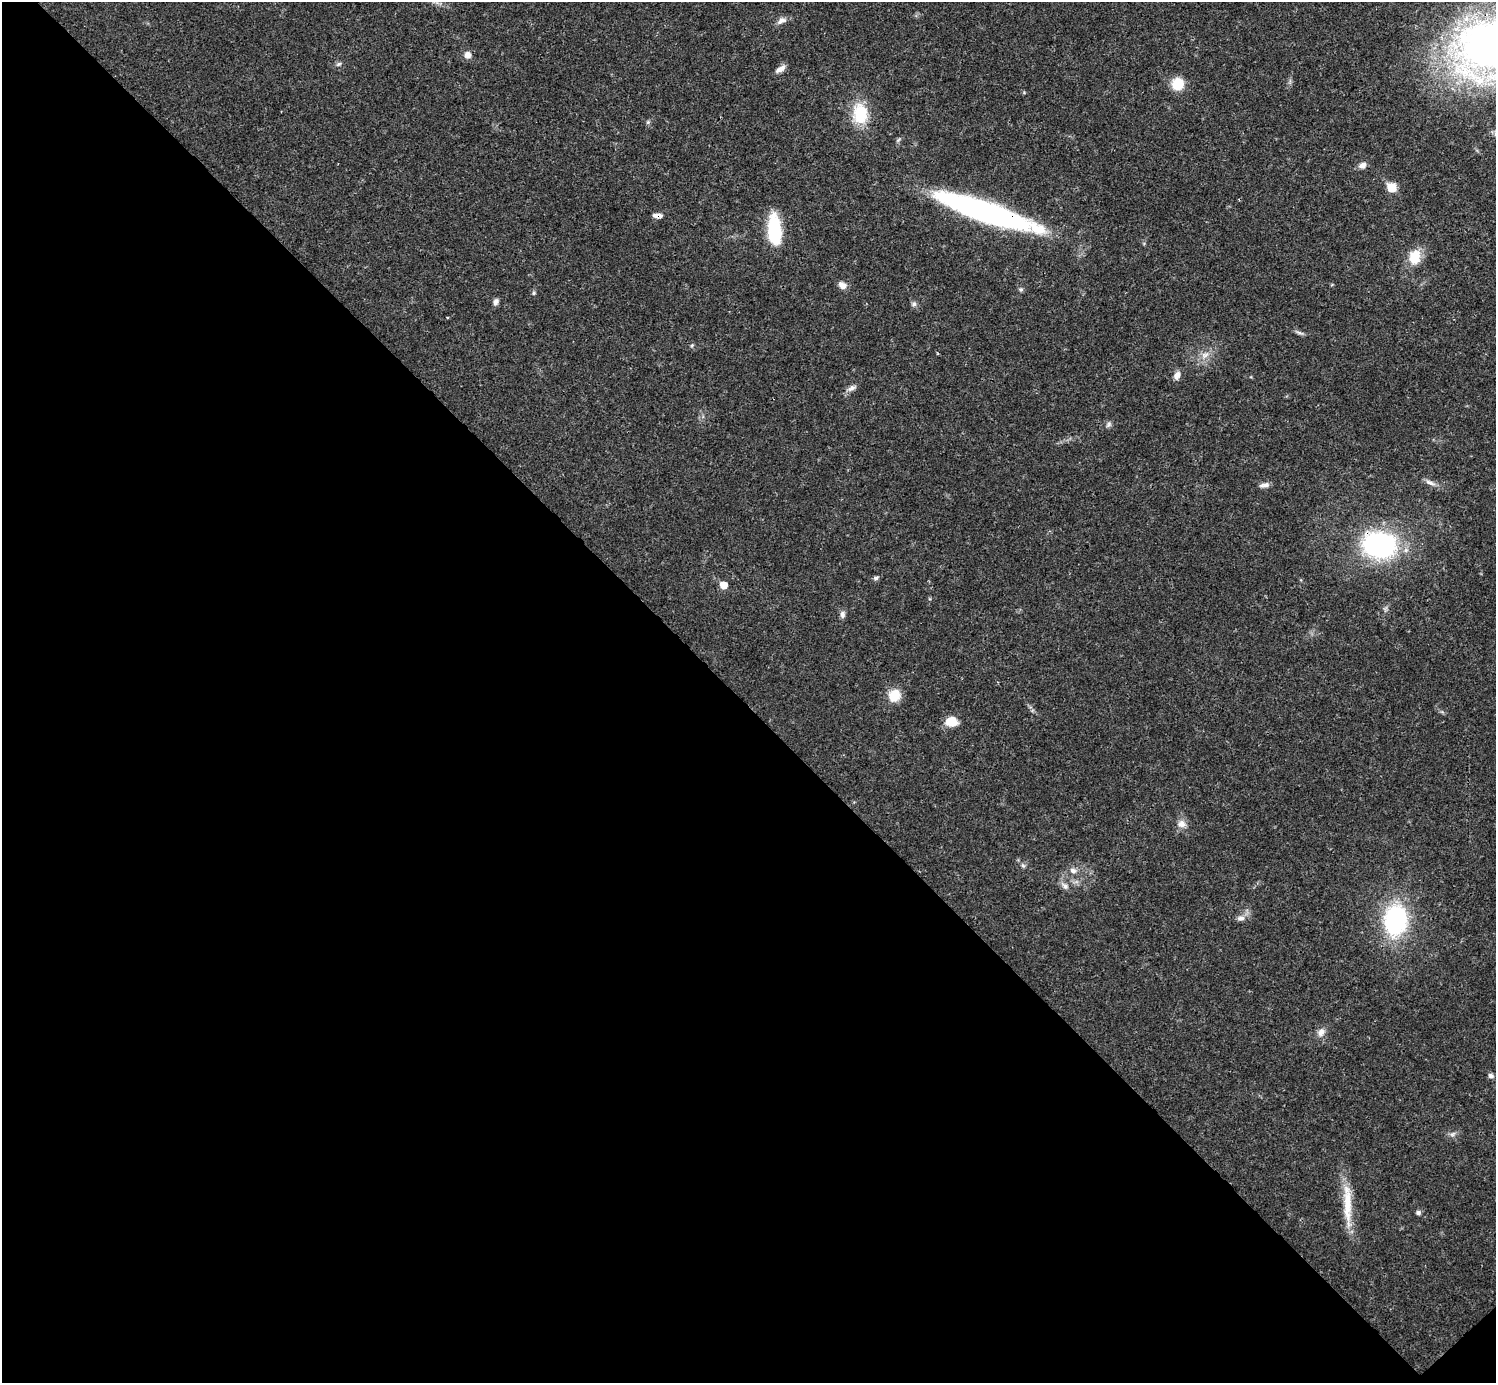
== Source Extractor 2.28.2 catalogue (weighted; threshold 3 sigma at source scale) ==
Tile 14 of 4 x 4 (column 2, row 4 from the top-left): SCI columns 1496-2989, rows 158-1538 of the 5981 x 5981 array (HDU 1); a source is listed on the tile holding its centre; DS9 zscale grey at full resolution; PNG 1498 x 1385 px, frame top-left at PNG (2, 2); no overlay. Shown black and unused: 49% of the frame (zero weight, under 3 of 4 exposures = <1% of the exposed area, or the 3 px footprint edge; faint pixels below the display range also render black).
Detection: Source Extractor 2.28.2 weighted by HDU 2 'WHT'; one run over the whole footprint, this tile lists its part. Background 0.0208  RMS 0.0022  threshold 0.01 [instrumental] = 3 sigma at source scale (4.5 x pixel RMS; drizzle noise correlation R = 1.50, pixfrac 1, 0.05/0.05 arcsec/px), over >= 5 px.
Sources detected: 43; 1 inside a brighter listed object's ellipse — not listed separately; the other 42 listed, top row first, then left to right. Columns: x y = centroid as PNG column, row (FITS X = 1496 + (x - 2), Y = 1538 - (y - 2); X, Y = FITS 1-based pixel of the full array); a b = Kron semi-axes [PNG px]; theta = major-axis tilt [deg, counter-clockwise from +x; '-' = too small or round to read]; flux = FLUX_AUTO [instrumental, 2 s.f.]
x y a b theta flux
781 21 14 7 29 1.2
467 55 8 8 - 1.3
339 64 8 5 27 0.48
780 69 14 6 33 1.2
1177 84 13 12 - 4.8
860 113 27 18 -84 7.8
1362 165 10 7 28 1.2
1391 187 6 5 - 8.3
984 212 93 18 -19 68
657 216 12 5 -2 1.1
774 231 29 12 -86 14
1414 257 16 12 80 5.1
842 285 10 8 -33 1.4
1021 289 6 5 - 0.43
534 293 6 4 22 0.33
496 302 9 6 68 0.82
914 304 7 6 - 0.57
1299 333 14 3 -14 0.55
692 345 5 4 - 0.29
1205 355 12 8 15 1.6
1177 375 11 7 70 1.2
852 388 11 7 31 0.99
1108 425 8 6 47 0.59
1430 483 15 6 -22 1.1
1264 485 13 5 8 0.97
1379 545 28 21 -10 41
876 578 7 5 11 0.52
723 585 5 5 - 3.5
842 614 10 7 -89 0.77
894 695 15 13 50 3.9
951 721 12 9 -3 4
1181 824 11 10 - 1.6
1023 865 7 5 -29 0.43
1073 870 10 7 -24 1
1065 886 10 7 -45 0.98
1241 918 11 7 10 1.1
1395 920 26 19 87 31
1321 1032 12 9 50 1.4
1491 1076 6 6 - 0.65
1452 1134 9 5 33 0.63
1347 1204 59 10 -88 7.1
1418 1212 6 5 - 0.58
Overlapping masked pixels (flux is a lower limit): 3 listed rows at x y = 984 212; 657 216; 1379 545